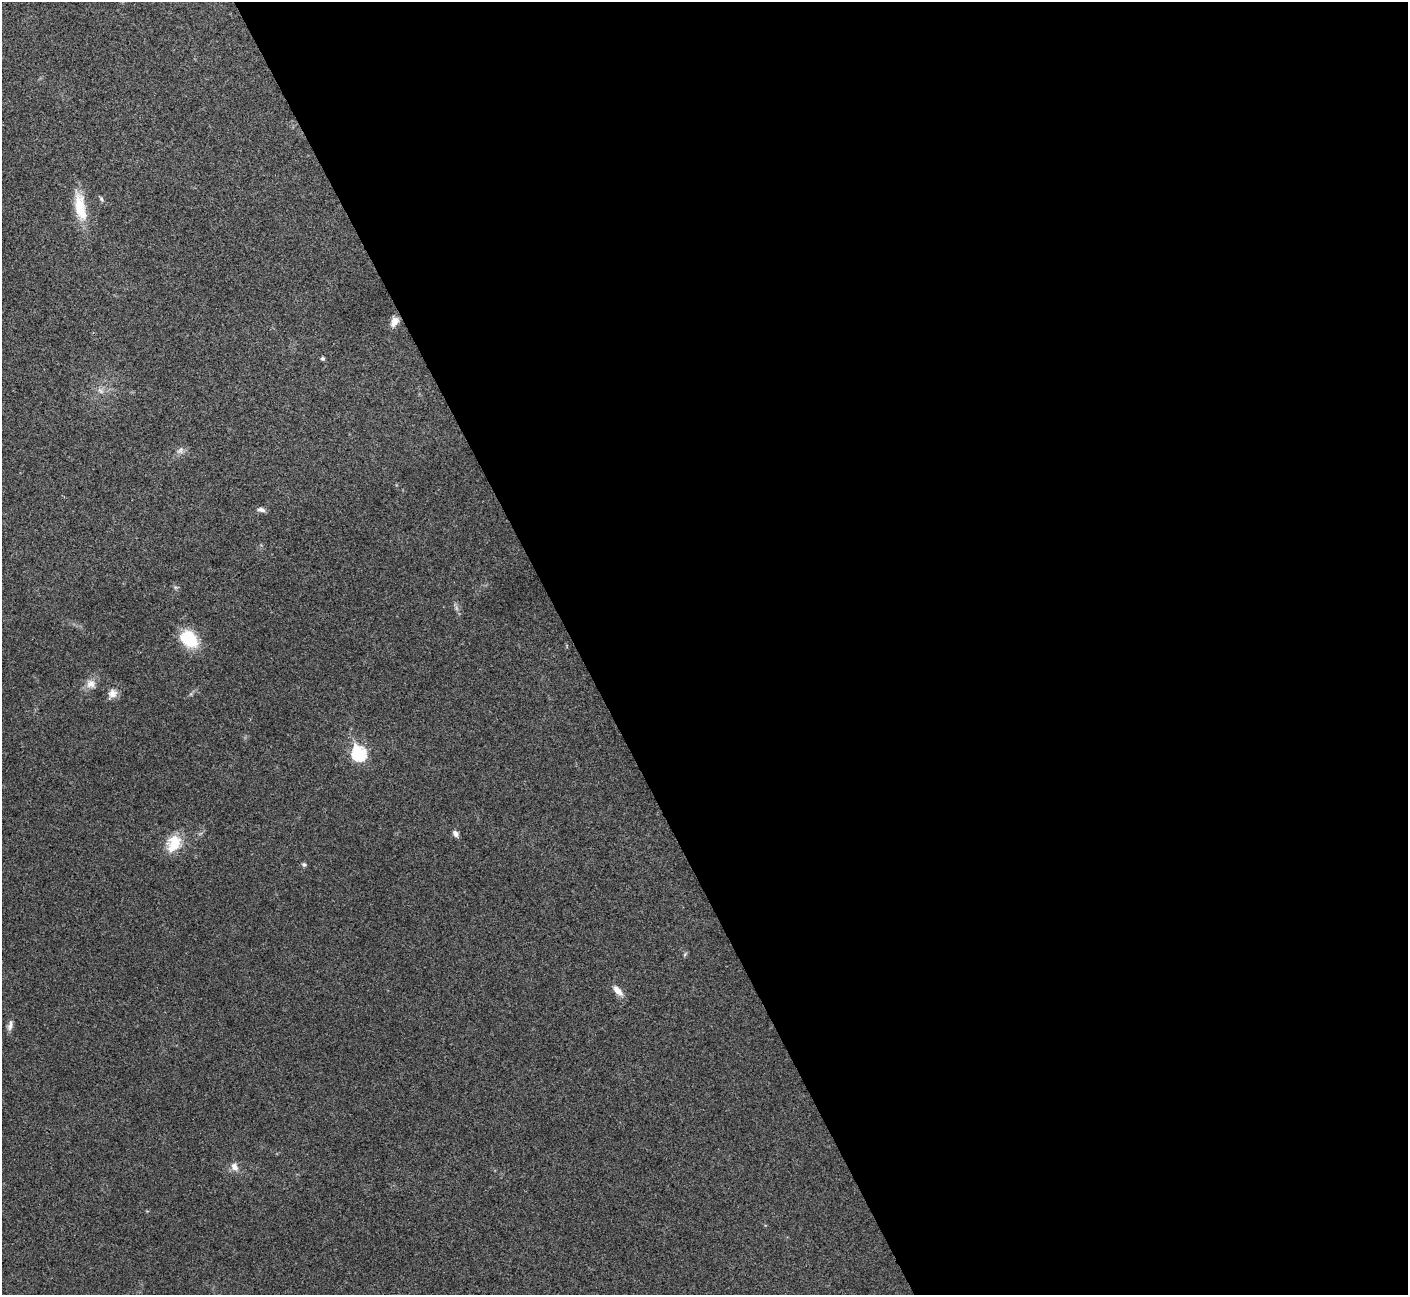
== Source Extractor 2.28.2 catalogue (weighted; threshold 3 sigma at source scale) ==
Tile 8 of 4 x 4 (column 4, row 2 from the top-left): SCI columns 4219-5624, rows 2744-4036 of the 5630 x 5618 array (HDU 1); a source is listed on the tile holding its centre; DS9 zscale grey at full resolution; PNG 1410 x 1297 px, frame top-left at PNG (2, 2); no overlay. Shown black and unused: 59% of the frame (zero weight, under 3 of 4 exposures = <1% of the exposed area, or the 3 px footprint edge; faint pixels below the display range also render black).
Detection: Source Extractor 2.28.2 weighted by HDU 2 'WHT'; one run over the whole footprint, this tile lists its part. Background 0.0222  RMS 0.004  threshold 0.018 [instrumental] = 3 sigma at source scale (4.5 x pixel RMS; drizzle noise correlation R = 1.50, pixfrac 1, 0.05/0.05 arcsec/px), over >= 5 px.
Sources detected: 18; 1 too faint to see at this stretch — not listed; the other 17 listed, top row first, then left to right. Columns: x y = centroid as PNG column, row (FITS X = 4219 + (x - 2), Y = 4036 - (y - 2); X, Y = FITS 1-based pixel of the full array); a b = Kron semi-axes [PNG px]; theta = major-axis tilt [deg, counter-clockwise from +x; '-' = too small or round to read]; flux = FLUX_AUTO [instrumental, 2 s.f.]
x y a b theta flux
80 206 40 13 -80 12
394 321 12 8 59 3.2
322 358 5 5 - 0.65
100 391 11 5 -41 1.6
180 450 12 7 46 1.8
261 510 11 6 -11 1.4
189 639 22 16 -43 15
91 684 13 12 - 3.3
112 693 14 11 52 3
359 754 8 7 - 55
456 834 8 6 -54 1.5
174 844 24 18 61 9.4
304 864 6 5 - 0.73
685 954 6 4 72 0.56
618 991 16 7 -46 3.3
10 1026 11 7 73 1.7
235 1167 12 9 -69 2.6